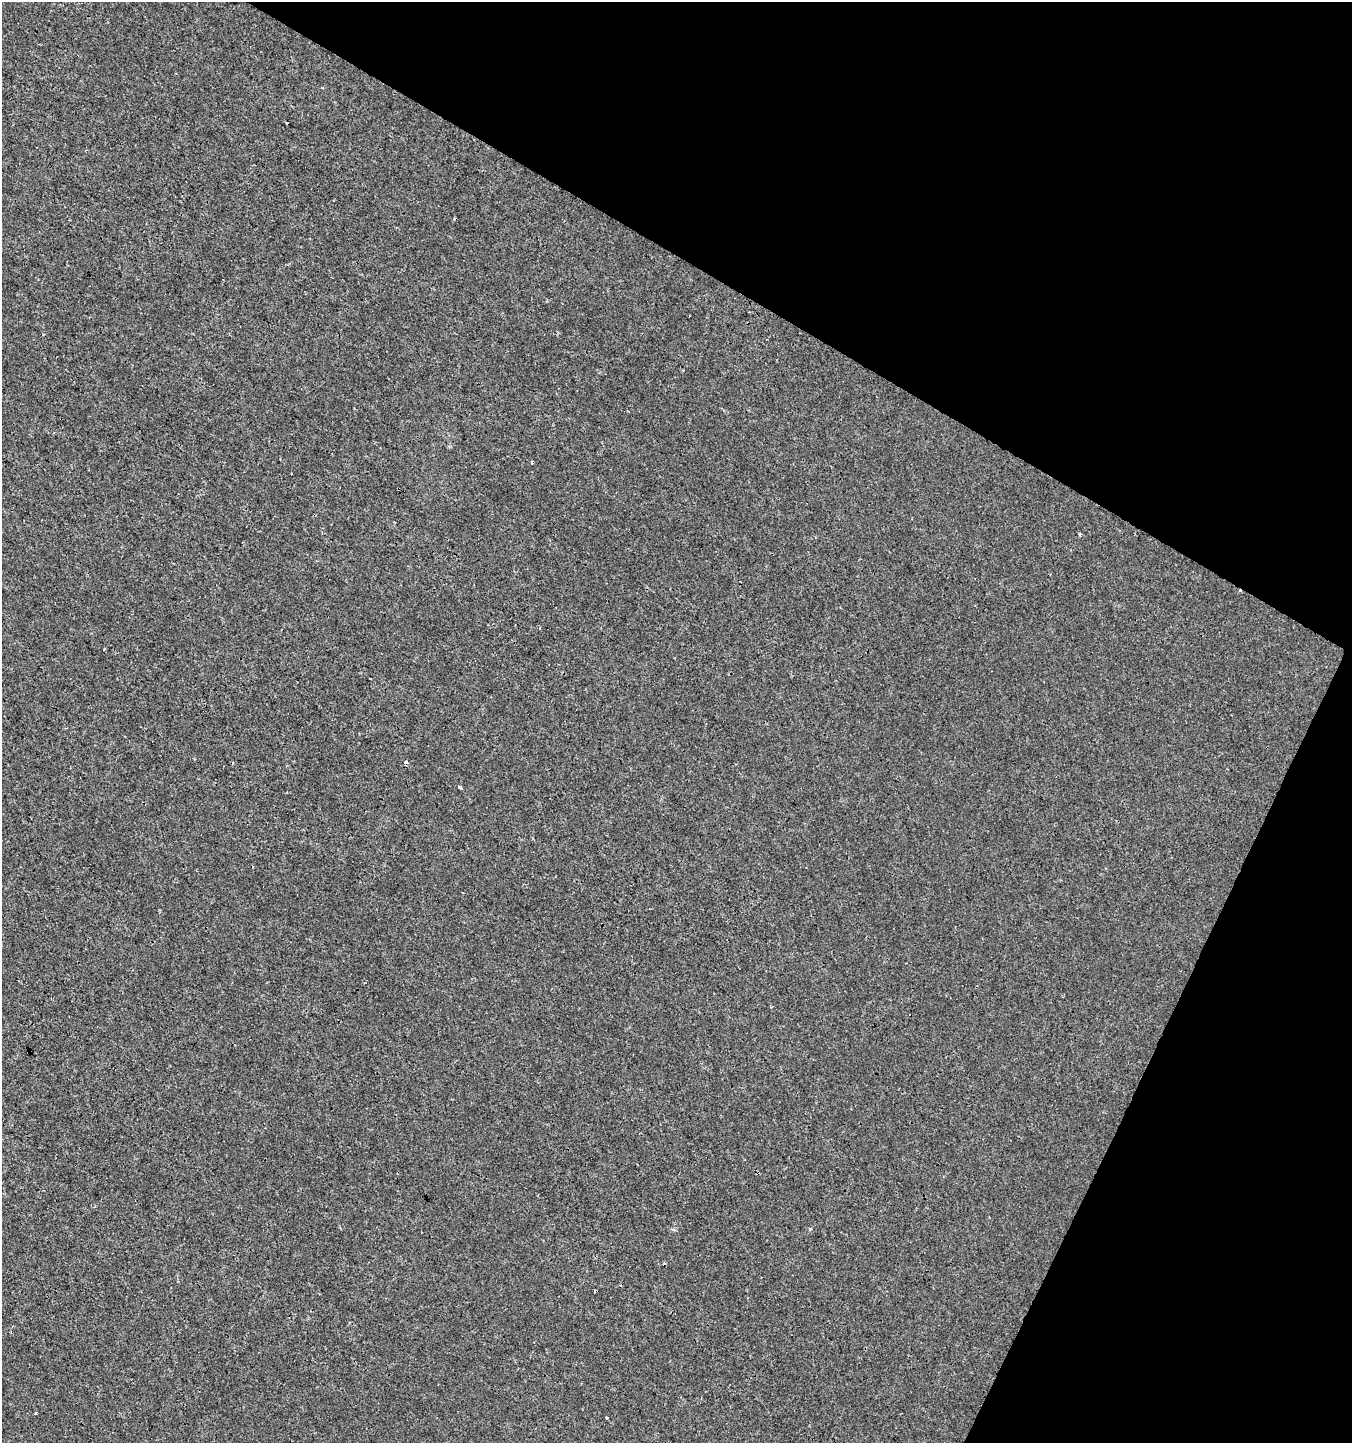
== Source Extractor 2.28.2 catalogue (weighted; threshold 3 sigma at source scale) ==
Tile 8 of 4 x 4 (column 4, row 2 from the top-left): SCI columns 4251-5600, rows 2889-4329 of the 5865 x 5770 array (HDU 1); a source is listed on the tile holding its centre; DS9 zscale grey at full resolution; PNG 1354 x 1445 px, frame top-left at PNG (2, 2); no overlay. Shown black and unused: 27% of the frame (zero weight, under 3 of 4 exposures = <1% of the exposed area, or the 3 px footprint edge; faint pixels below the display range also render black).
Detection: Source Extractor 2.28.2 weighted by HDU 2 'WHT'; one run over the whole footprint, this tile lists its part. Background 8.52e-04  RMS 0.0013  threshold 0.00604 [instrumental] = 3 sigma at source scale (4.5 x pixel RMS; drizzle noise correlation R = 1.50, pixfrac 1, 0.0396/0.0396 arcsec/px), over >= 5 px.
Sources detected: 10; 5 cosmic-ray / hot-pixel residue — not listed; the other 5 listed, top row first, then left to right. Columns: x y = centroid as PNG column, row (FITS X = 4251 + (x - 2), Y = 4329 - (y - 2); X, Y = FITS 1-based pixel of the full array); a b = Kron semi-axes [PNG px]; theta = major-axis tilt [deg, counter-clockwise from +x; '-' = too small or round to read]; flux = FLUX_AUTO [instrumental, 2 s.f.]
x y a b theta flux
532 462 3 3 - 0.41
104 649 3 3 - 0.17
460 787 3 3 - 0.5
810 1229 4 4 - 0.2
607 1417 4 2 - 0.11